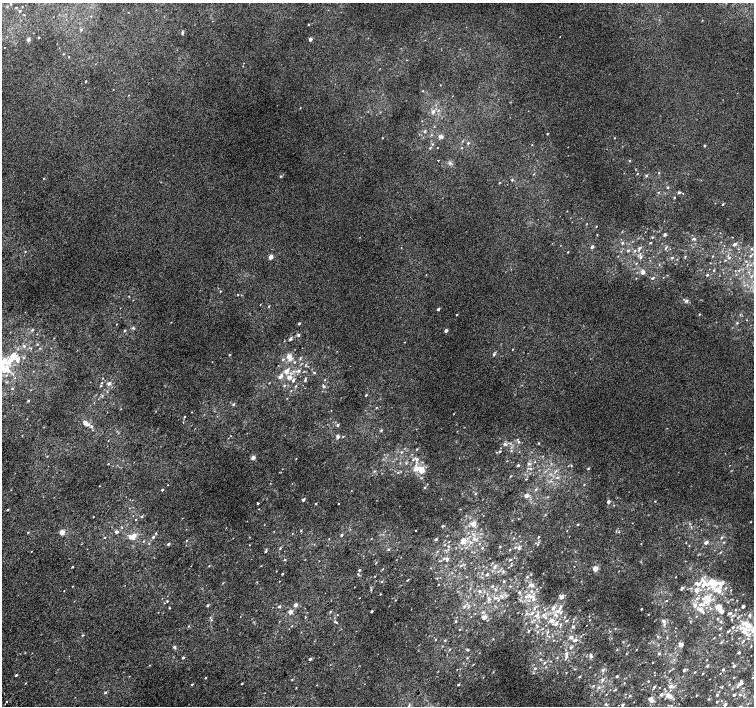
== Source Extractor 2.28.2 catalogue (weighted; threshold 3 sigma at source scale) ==
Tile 7 of 4 x 4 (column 3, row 2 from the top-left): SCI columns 3040-4542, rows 3080-4486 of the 6074 x 6091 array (HDU 1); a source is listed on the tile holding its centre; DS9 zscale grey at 2 x 2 block average (1 PNG px = mean of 2 x 2 image px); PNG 756 x 708 px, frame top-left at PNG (2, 3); no overlay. Shown black and unused: <1% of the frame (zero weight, under 2 of 3 exposures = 2% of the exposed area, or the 3 px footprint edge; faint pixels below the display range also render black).
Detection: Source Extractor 2.28.2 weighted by HDU 2 'WHT'; one run over the whole footprint, this tile lists its part. Background 0.0071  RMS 0.0071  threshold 0.032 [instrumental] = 3 sigma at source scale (4.5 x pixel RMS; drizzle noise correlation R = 1.50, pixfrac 1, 0.0396/0.0396 arcsec/px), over >= 5 px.
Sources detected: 456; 2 cosmic-ray / hot-pixel residue — not listed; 41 inside a brighter listed object's ellipse — not listed separately; the other 413 listed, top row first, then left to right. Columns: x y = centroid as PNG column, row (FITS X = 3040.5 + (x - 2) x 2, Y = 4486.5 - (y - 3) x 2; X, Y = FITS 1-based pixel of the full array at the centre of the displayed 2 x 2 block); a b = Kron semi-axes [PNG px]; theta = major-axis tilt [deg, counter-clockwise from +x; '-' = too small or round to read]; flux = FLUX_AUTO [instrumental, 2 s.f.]
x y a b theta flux
11 4 3 2 - 1.2
20 11 3 3 - 1.8
91 16 3 2 - 0.8
702 20 2 2 - 0.56
308 24 2 2 - 1.4
81 30 3 3 - 2.4
182 33 4 2 - 2.7
38 37 2 2 - 1.5
311 39 2 2 - 7.3
28 40 5 4 - 3.1
4 47 2 2 - 3.3
64 54 3 2 - 0.88
69 57 2 2 - 0.68
86 81 2 2 - 1.7
423 91 3 2 - 0.83
129 95 2 2 - 0.65
433 111 4 3 - 4.4
422 121 2 2 - 0.58
434 127 2 2 - 0.86
424 131 5 2 - 1.5
547 134 2 2 - 1.1
431 135 3 3 - 1.3
440 136 4 3 - 6.3
382 138 2 2 - 0.79
614 138 2 2 - 0.69
468 143 3 3 - 1.9
432 144 3 3 - 1.3
532 145 2 2 - 0.71
705 145 2 2 - 2.9
430 148 3 3 - 1.4
437 148 2 2 - 0.57
462 148 2 2 - 0.76
438 160 2 2 - 0.69
629 161 3 2 - 1.3
450 163 4 3 - 2.6
659 172 2 2 - 0.84
637 173 3 2 - 0.94
534 174 3 2 - 0.84
646 175 3 3 - 2
280 176 3 3 - 1.7
44 178 2 2 - 0.58
512 180 3 3 - 1.6
500 183 3 2 - 1.2
668 187 3 2 - 1.9
658 192 3 2 - 0.77
679 193 5 3 - 2.1
674 197 3 2 - 1
723 204 3 2 - 1.6
596 226 2 2 - 0.98
720 233 2 2 - 0.53
665 234 5 3 - 1.8
652 237 2 2 - 1.1
694 239 5 3 - 2
622 243 3 3 - 1.7
651 243 3 2 - 1.3
735 244 3 2 - 5.2
592 247 3 2 - 6.3
639 248 4 3 - 2.4
666 248 5 2 - 1.6
751 249 3 2 - 1.5
628 250 3 3 - 2
635 251 3 3 - 2
25 252 3 2 - 0.94
568 252 2 2 - 0.85
685 256 3 2 - 0.97
750 256 3 2 - 1.4
271 257 2 2 - 18
641 257 4 3 - 2.4
672 258 3 2 - 1.5
729 258 3 3 - 2.1
725 260 3 2 - 0.95
710 263 2 2 - 0.55
659 264 2 2 - 0.71
714 270 3 2 - 1.2
643 272 3 3 - 9.1
707 275 2 2 - 2.7
653 278 5 3 - 1.9
220 291 3 2 - 0.95
238 295 2 2 - 1
133 300 2 2 - 0.62
687 301 5 4 - 2.9
260 304 2 2 - 0.64
269 306 2 2 - 1.1
438 309 2 2 - 3.9
699 314 2 2 - 1.1
457 315 2 2 - 1.2
299 323 3 2 - 1.5
737 323 3 2 - 1.3
116 324 2 2 - 0.61
133 328 4 3 - 1.9
32 330 4 3 - 1.7
125 330 3 2 - 1.6
446 330 2 2 - 6.9
298 335 3 3 - 3.3
290 339 5 3 - 3
405 342 2 2 - 0.69
24 346 4 3 - 1.8
40 348 3 2 - 0.96
513 349 2 2 - 0.73
14 354 9 4 -30 7.5
494 354 4 3 - 2.4
229 355 2 2 - 1.3
24 357 3 2 - 1.5
289 357 6 5 - 11
283 359 3 3 - 1.9
4 361 11 7 17 20
295 362 3 3 - 1.4
5 370 10 8 17 21
299 370 5 4 - 3.2
286 371 5 4 - 10
314 373 3 3 - 1.3
280 376 7 4 47 7
289 377 4 3 - 8.3
305 379 6 2 83 2.2
293 380 6 3 61 3.5
102 383 3 2 - 1.1
109 383 4 3 - 4.4
284 385 3 3 - 1.4
101 386 3 2 - 1.1
296 386 3 2 - 1.1
324 386 3 3 - 1.8
12 388 2 2 - 1.4
366 395 3 2 - 1.4
287 398 2 2 - 0.65
28 400 2 2 - 2.2
233 404 4 2 - 1.3
192 412 2 2 - 0.62
453 414 3 2 - 0.69
184 416 2 2 - 1
85 422 6 4 -66 5.3
183 422 3 2 - 0.62
338 425 3 3 - 1.9
91 426 3 3 - 2.4
381 430 3 2 - 1.8
338 436 5 4 - 4.1
343 436 3 2 - 1.2
519 442 3 2 - 1.5
539 443 3 3 - 1.1
505 444 5 4 - 3.8
417 449 3 2 - 1.2
500 451 3 2 - 1.9
511 451 3 2 - 1.2
401 452 3 3 - 1.4
47 456 3 2 - 0.91
253 458 5 4 - 4.4
296 459 2 2 - 0.71
417 459 5 4 - 5.4
406 463 4 3 - 1.6
108 464 2 2 - 0.96
528 464 4 3 - 2.6
518 465 2 2 - 3.1
571 465 3 2 - 1.1
531 468 3 2 - 1.4
416 469 7 6 - 10
588 469 3 2 - 1.4
422 470 5 4 - 21
398 472 3 2 - 1.3
511 476 3 2 - 0.9
557 477 4 3 - 2.2
526 479 3 2 - 0.98
584 484 3 2 - 0.71
99 486 2 2 - 0.61
425 487 3 2 - 1.3
536 489 3 3 - 1.9
162 490 2 2 - 2.5
475 493 3 2 - 2
526 496 5 5 - 4
303 500 2 2 - 5.3
655 501 2 2 - 0.91
608 502 2 2 - 5.9
258 503 2 2 - 2.2
316 504 2 2 - 1.2
8 510 2 2 - 1.3
142 516 3 3 - 2
93 517 2 2 - 0.63
136 520 2 2 - 0.84
750 522 2 2 - 0.76
473 524 8 6 43 8.8
578 525 2 2 - 1.3
442 526 4 3 - 1.5
122 528 3 2 - 1.1
301 530 3 2 - 1.2
415 530 2 2 - 0.83
116 531 3 2 - 5.6
274 531 2 2 - 0.64
567 531 2 2 - 0.5
28 532 3 2 - 1.3
62 532 2 2 - 29
156 533 3 2 - 1.2
292 534 2 2 - 0.71
134 535 3 3 - 7.1
341 535 2 2 - 2.9
105 537 2 2 - 1.1
130 537 3 3 - 8.6
153 537 3 3 - 2.1
539 537 3 2 - 1.3
722 537 4 3 - 1.9
513 538 3 2 - 0.74
436 539 3 3 - 2.1
474 539 5 4 - 3.8
187 540 3 2 - 0.85
144 541 3 2 - 0.96
449 541 2 2 - 0.79
463 541 9 7 -75 12
706 542 3 2 - 6.6
724 542 3 3 - 1.1
149 543 3 2 - 1
641 543 2 2 - 0.73
168 544 3 2 - 2.4
537 544 3 2 - 1
249 545 2 2 - 0.64
689 545 3 2 - 0.73
500 547 3 2 - 0.85
515 547 3 3 - 1.5
280 548 3 3 - 1.6
482 548 3 2 - 1.1
519 548 3 3 - 3.2
388 549 3 3 - 1.8
510 550 2 2 - 0.79
266 551 3 2 - 2.6
720 552 3 2 - 1
444 558 4 3 - 2.3
447 559 4 3 - 3.9
285 560 4 2 - 1.3
510 560 2 2 - 1.5
376 563 3 3 - 1.2
511 565 3 2 - 0.78
209 566 3 2 - 1.1
461 566 3 3 - 2.2
72 567 2 2 - 1.7
494 567 5 3 - 2.1
383 569 2 2 - 0.74
595 569 3 2 - 22
359 570 3 2 - 1.9
282 574 2 2 - 1.5
358 574 3 3 - 1.3
487 574 3 2 - 1.6
375 576 2 2 - 0.8
466 577 2 2 - 0.53
527 577 3 2 - 1.3
407 580 3 2 - 1.1
279 581 2 2 - 0.53
382 581 3 2 - 1
504 581 2 2 - 1.1
711 582 5 3 - 19
438 584 2 2 - 0.79
698 584 11 7 29 14
721 584 11 7 62 12
532 585 3 3 - 4.5
72 586 3 2 - 0.64
493 586 2 2 - 1.1
682 588 3 2 - 4.1
708 588 3 3 - 2
731 590 3 2 - 0.59
480 591 3 3 - 2.2
532 591 3 3 - 1.3
519 592 2 2 - 2.6
380 594 3 2 - 0.85
500 596 3 3 - 1.7
494 597 3 3 - 1.4
531 597 9 4 8 5.4
561 597 4 4 - 9.3
697 598 5 2 - 1.9
489 599 6 3 46 2.7
707 599 7 6 - 23
396 600 2 2 - 0.77
498 600 2 2 - 1.1
520 600 3 2 - 0.88
167 601 2 2 - 1.4
666 601 2 2 - 0.78
700 604 5 3 - 3.5
207 605 3 2 - 1.9
296 605 2 2 - 9.1
695 605 3 3 - 4.9
279 606 3 3 - 1.9
464 606 4 3 - 2.6
561 606 4 3 - 2.2
743 606 2 2 - 5.4
169 607 3 2 - 0.98
719 607 6 4 -74 17
535 608 7 3 68 2.8
553 608 6 4 56 5.2
641 609 2 2 - 1.1
701 609 6 3 -44 10
545 610 3 2 - 0.67
736 610 2 2 - 0.93
330 611 3 2 - 1.3
372 611 2 2 - 2.5
558 611 5 4 - 4
290 612 2 2 - 12
483 612 3 2 - 1.2
729 613 5 3 - 2.1
648 614 2 2 - 0.75
337 615 2 2 - 0.73
536 615 7 4 15 5.5
543 615 4 3 - 2.4
750 615 4 3 - 2.3
305 617 2 2 - 2
484 617 4 3 - 8.7
564 617 3 2 - 1
738 617 3 2 - 1
210 618 3 2 - 0.86
546 618 3 3 - 1.5
718 619 3 2 - 1.2
211 620 3 2 - 1.1
567 620 4 2 - 1.5
590 620 2 2 - 0.66
456 621 3 3 - 1.1
552 621 5 4 - 8.3
663 621 6 4 -31 3.8
721 621 3 2 - 1.4
336 622 5 2 - 1.8
526 623 2 2 - 0.46
556 624 6 4 52 4.3
560 624 4 3 - 2
743 624 5 4 - 4.6
749 625 5 4 - 8.7
188 626 3 3 - 1.1
292 626 2 2 - 0.92
537 626 5 3 - 1.9
573 627 3 3 - 2.6
733 627 3 2 - 1.7
720 628 3 2 - 1.2
747 629 13 4 -18 9
460 630 2 2 - 0.82
529 631 2 2 - 1.6
728 631 3 2 - 1.2
538 632 3 2 - 1.1
548 632 3 3 - 1.5
83 635 3 2 - 1.3
719 635 2 2 - 0.76
748 635 4 3 - 3.8
571 637 3 3 - 5.5
714 638 2 2 - 0.69
436 639 3 2 - 0.75
493 639 2 2 - 0.72
445 640 3 2 - 0.85
576 640 3 3 - 2.7
721 642 3 2 - 1.2
742 642 4 2 - 1.2
681 644 3 2 - 17
174 647 4 3 - 3.5
571 647 4 3 - 2.7
617 649 3 2 - 0.7
739 652 2 2 - 3.3
659 653 3 3 - 1.8
566 654 5 4 - 3.3
591 656 6 4 -77 3.5
183 657 3 2 - 2.9
467 658 3 2 - 1.1
557 658 3 2 - 1
310 659 3 2 - 2.5
707 660 3 2 - 0.72
544 662 3 3 - 2
653 662 3 2 - 0.56
473 664 3 2 - 0.63
149 665 3 2 - 0.68
707 666 2 2 - 3.9
734 666 2 2 - 4.9
590 667 2 2 - 0.53
535 668 3 3 - 1.7
457 669 2 2 - 0.5
575 669 3 2 - 0.83
723 669 3 2 - 2.3
603 670 5 3 - 2.8
684 670 2 2 - 3.8
493 672 2 2 - 0.74
566 672 2 2 - 0.66
695 672 2 2 - 1
703 673 2 2 - 1
16 675 2 2 - 1.9
654 675 2 2 - 0.43
579 676 3 2 - 1.7
617 676 3 2 - 1.5
483 677 2 2 - 0.55
734 677 2 2 - 1.1
206 678 2 2 - 1.4
752 678 3 2 - 1.3
292 679 3 2 - 1
602 680 5 3 - 2.6
648 681 2 2 - 1
26 683 3 2 - 0.7
242 683 2 2 - 1.4
624 683 2 2 - 0.77
192 684 3 2 - 2
458 684 2 2 - 1.9
740 684 4 3 - 5.7
729 685 3 2 - 0.91
593 686 3 3 - 1.4
671 686 5 4 - 4.8
599 687 4 3 - 2.5
654 687 4 2 - 2
296 688 3 2 - 0.75
615 690 3 2 - 1
670 690 3 2 - 1
105 692 3 3 - 1.9
606 694 2 2 - 0.83
661 694 3 3 - 2.9
740 694 3 2 - 1
668 695 7 5 -3 8.4
696 695 2 2 - 0.68
717 695 3 3 - 2.2
734 695 2 2 - 2.5
630 696 3 2 - 1.2
651 699 4 4 - 9.1
709 699 3 2 - 0.99
6 701 2 2 - 3.4
717 702 2 2 - 1.1
605 704 4 2 - 1.1
618 705 2 2 - 0.7
623 705 2 2 - 2.8
725 705 3 2 - 4.5
409 706 3 2 - 1.1
Isophote crosses this tile's border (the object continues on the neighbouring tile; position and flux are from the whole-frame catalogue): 2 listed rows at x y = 4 361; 752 678
Diffuse or blended objects may show on this block-average render without a row.